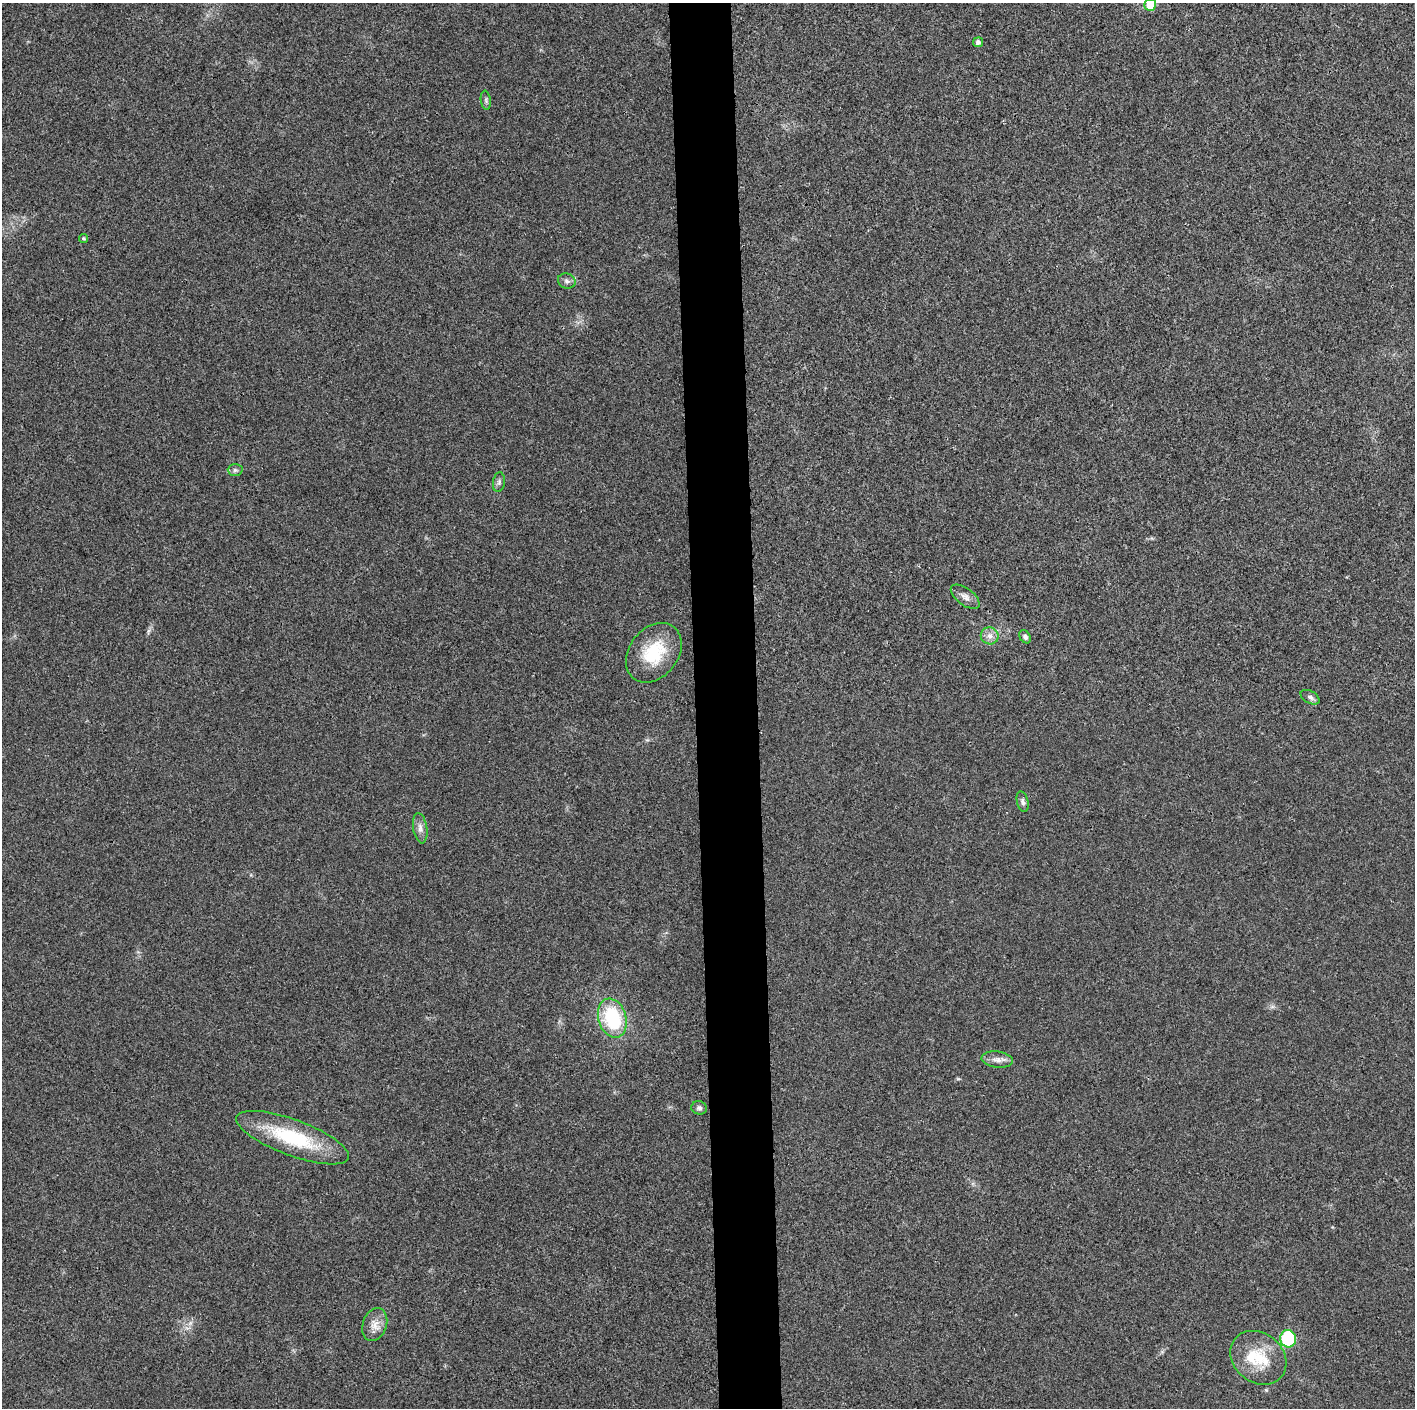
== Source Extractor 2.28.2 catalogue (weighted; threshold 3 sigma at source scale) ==
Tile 5 of 3 x 3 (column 2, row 2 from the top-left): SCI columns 1415-2827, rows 1411-2816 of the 4252 x 4226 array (HDU 1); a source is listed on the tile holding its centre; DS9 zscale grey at full resolution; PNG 1417 x 1410 px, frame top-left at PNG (2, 3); each listed source drawn as its Kron ellipse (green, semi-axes under 4 px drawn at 4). Shown black and unused: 4% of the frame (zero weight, under 3 of 4 exposures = <1% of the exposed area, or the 3 px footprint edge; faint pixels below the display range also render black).
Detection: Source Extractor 2.28.2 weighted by HDU 2 'WHT'; one run over the whole footprint, this tile lists its part. Background 0.0204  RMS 0.0055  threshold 0.025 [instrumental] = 3 sigma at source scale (4.5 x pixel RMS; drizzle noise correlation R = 1.50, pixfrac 1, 0.05/0.05 arcsec/px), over >= 5 px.
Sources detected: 22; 1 inside a brighter listed object's ellipse — not listed separately; the other 21 listed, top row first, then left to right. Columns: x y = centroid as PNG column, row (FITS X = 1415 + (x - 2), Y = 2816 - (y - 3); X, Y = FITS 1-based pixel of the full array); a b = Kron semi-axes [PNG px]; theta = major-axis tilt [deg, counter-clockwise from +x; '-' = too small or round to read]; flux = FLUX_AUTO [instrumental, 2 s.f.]
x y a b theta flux
1150 5 6 6 - 13
978 42 5 5 - 2
486 100 9 5 -83 1.2
83 238 4 4 - 0.78
567 281 9 7 -20 1.9
235 470 7 6 - 1.3
499 482 10 6 81 1.5
965 597 17 8 -37 3.4
990 636 9 8 - 3.3
1025 637 7 5 -59 1.8
654 653 33 24 52 26
1310 697 10 6 -29 1.9
1023 802 10 5 -76 1.8
420 828 15 7 -81 3
612 1018 20 14 -72 38
997 1060 16 8 -6 3.6
699 1108 8 6 -13 1.6
292 1138 59 18 -20 39
375 1324 17 12 70 5.7
1288 1339 9 8 - 32
1258 1358 30 24 -39 21
Isophote crosses this tile's border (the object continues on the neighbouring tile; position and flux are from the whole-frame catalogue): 1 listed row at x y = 1150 5